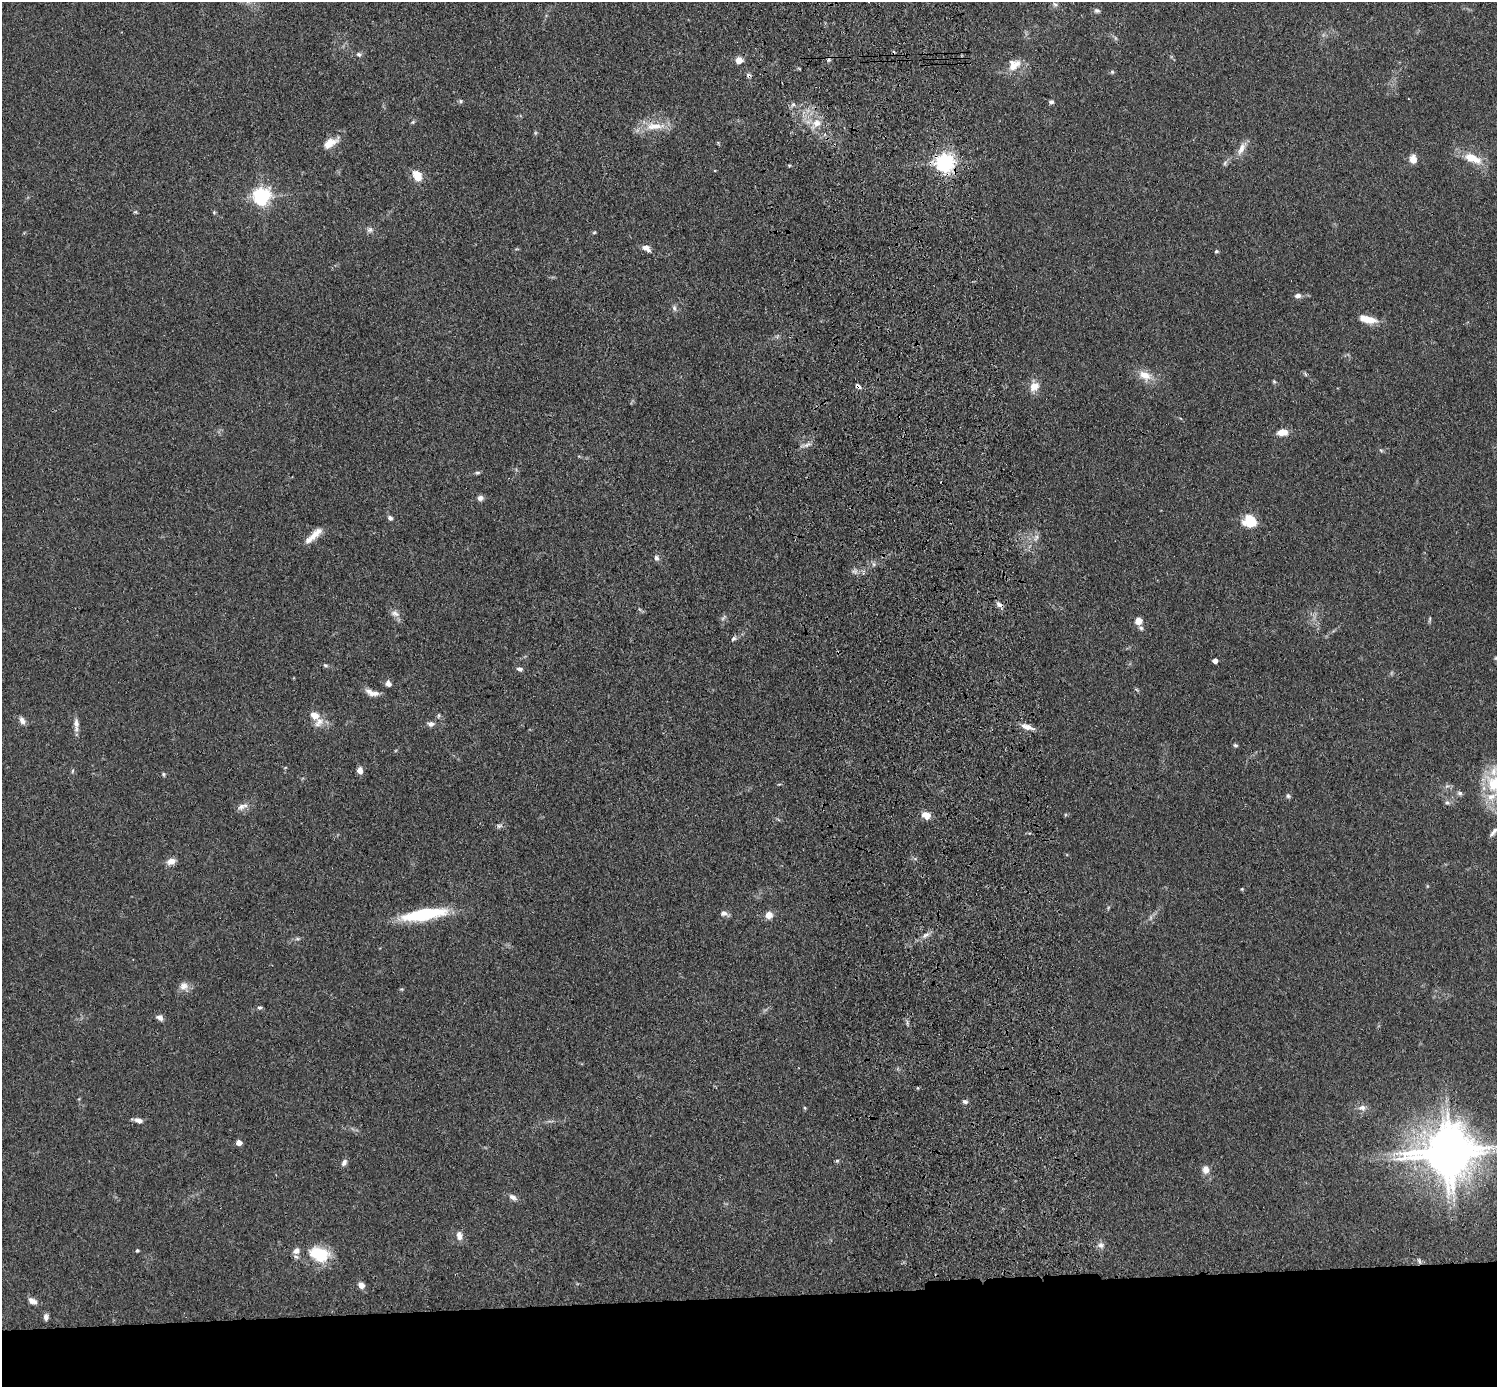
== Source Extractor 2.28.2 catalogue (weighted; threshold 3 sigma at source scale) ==
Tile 8 of 3 x 3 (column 2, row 3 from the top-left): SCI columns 1613-3107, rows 145-1529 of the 4719 x 4546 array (HDU 1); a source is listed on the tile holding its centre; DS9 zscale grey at full resolution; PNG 1499 x 1389 px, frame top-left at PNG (2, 2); no overlay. Shown black and unused: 7% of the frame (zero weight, under 3 of 4 exposures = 6% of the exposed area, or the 3 px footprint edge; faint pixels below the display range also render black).
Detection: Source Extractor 2.28.2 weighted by HDU 2 'WHT'; one run over the whole footprint, this tile lists its part. Background 0.0625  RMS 0.0062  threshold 0.0278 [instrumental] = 3 sigma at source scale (4.5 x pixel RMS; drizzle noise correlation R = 1.50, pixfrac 1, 0.05/0.05 arcsec/px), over >= 5 px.
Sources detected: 116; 1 too faint to see at this stretch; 1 inside a brighter object's white glare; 4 cosmic-ray / hot-pixel residue — not listed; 4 inside a brighter listed object's ellipse — not listed separately; the other 106 listed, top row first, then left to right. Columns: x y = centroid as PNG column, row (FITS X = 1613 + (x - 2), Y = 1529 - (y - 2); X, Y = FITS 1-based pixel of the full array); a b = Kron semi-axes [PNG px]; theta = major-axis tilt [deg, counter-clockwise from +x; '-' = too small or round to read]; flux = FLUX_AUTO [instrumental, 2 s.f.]
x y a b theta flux
1055 4 9 5 -21 1.4
1097 11 8 6 -11 1.5
1115 38 7 4 -71 0.99
359 54 7 5 -36 1.3
739 60 5 4 - 15
1014 65 18 13 35 8.5
1112 72 6 5 - 0.94
460 101 6 5 - 1
1051 102 6 5 - 1.4
793 104 7 4 1 1.3
413 122 6 4 46 0.86
817 123 11 10 - 6.3
655 126 30 10 2 12
330 143 20 9 31 8.1
1241 149 18 8 65 5.1
1473 158 25 11 -22 12
1413 159 8 7 - 5.6
945 162 6 6 - 300
1225 163 8 4 54 1.3
417 176 10 7 -59 12
261 196 6 6 - 250
135 212 6 4 18 0.71
214 212 5 5 - 0.71
370 230 9 7 17 2.1
594 232 6 4 2 0.7
646 248 12 7 -39 3.8
1216 251 5 4 - 0.89
1298 296 9 6 6 2.3
674 308 8 6 -85 1.7
1368 319 19 7 -13 11
1305 374 7 4 -54 0.9
1145 375 19 12 -22 8.5
1274 381 6 4 -68 0.84
858 386 8 5 -38 1.9
1034 386 13 10 47 6.4
1283 432 10 6 4 8.1
807 445 11 5 23 2.3
1381 450 6 4 -19 0.84
477 472 8 4 0 1.1
480 498 7 6 - 2.4
390 518 6 5 - 1.7
1250 521 13 11 -21 18
314 536 24 8 45 7.8
1036 538 12 4 66 2.1
656 558 7 6 - 1.9
854 571 8 4 -1 1.7
999 604 10 5 -35 2.3
395 613 12 8 -15 3.2
723 618 10 4 57 1.3
1429 619 8 3 81 0.88
1138 621 5 5 - 14
1141 628 7 5 -15 1.3
733 639 8 6 39 1.4
1496 658 6 5 - 0.96
1215 661 4 4 - 4.2
325 665 7 5 -7 1.1
520 669 7 5 -13 1.9
388 684 7 6 - 2.5
374 693 16 6 0 3.5
314 715 10 7 -29 6.2
439 716 7 3 71 0.72
22 720 10 6 -61 2.9
431 724 9 7 2 2.2
76 725 19 6 -89 3.6
1027 727 15 6 -17 4.9
1235 745 5 5 - 1.1
72 771 6 3 70 0.73
360 771 7 5 -77 4
163 774 6 4 -74 0.81
1495 784 27 22 -43 26
1460 793 8 6 -1 1.5
1288 796 6 6 - 1.2
1447 803 7 6 - 1.5
242 806 16 7 21 3.9
926 815 10 7 -24 6.5
499 826 8 5 29 1.5
1493 832 14 5 52 2.3
171 861 9 6 14 5.4
1242 889 4 4 - 0.57
724 913 9 7 -5 2.6
424 914 46 11 9 46
769 915 9 9 - 4.9
1151 917 7 4 72 1.3
926 935 11 5 32 2.7
297 939 6 4 18 1
183 986 13 11 10 4.4
260 1007 6 6 - 1.2
160 1018 8 6 -26 2.6
965 1102 7 6 - 1.5
805 1108 5 3 - 0.67
1362 1108 10 8 -5 3.3
138 1120 11 6 -14 2.7
239 1142 4 4 - 6.7
1450 1150 16 11 -3 2200
837 1161 6 4 2 0.8
344 1163 10 6 57 2.1
1206 1170 10 8 -83 4.1
513 1197 11 7 -34 2.8
459 1236 12 8 -79 3.7
1101 1245 9 8 - 2.7
137 1250 4 3 - 0.87
319 1254 26 18 -17 23
1419 1261 8 5 -64 1.2
361 1285 7 6 - 3.8
32 1301 10 6 -27 3.9
46 1317 7 5 83 2.4
Overlapping masked pixels (flux is a lower limit): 3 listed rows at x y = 945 162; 858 386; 999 604
Isophote crosses this tile's border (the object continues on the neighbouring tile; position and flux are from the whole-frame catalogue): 3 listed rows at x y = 1496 658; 1495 784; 1450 1150